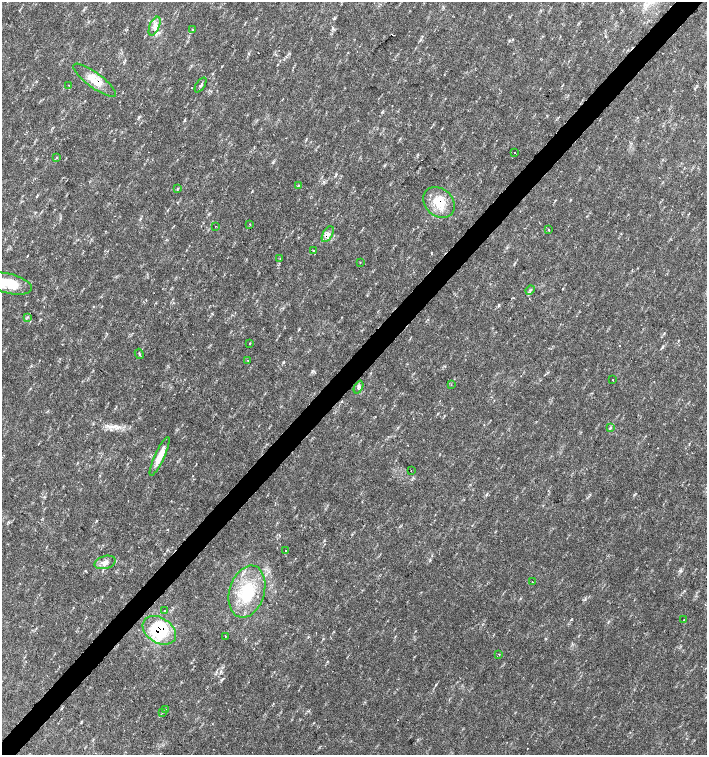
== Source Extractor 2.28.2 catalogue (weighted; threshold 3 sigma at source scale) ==
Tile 10 of 4 x 4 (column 2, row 3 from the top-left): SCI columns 1635-3043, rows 1507-3012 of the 6023 x 6029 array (HDU 1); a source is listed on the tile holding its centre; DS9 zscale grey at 2 x 2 block average (1 PNG px = mean of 2 x 2 image px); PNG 709 x 757 px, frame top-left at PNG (2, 2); each listed source drawn as its Kron ellipse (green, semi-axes under 4 px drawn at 4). Shown black and unused: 4% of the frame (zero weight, under 2 of 3 exposures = <1% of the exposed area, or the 3 px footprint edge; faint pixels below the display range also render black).
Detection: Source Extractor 2.28.2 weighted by HDU 2 'WHT'; one run over the whole footprint, this tile lists its part. Background 0.0337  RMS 0.0041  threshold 0.0184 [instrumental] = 3 sigma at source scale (4.5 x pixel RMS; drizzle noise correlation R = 1.50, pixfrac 1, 0.0396/0.0396 arcsec/px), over >= 5 px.
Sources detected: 47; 4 cosmic-ray / hot-pixel residue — neither listed nor drawn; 3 inside a brighter listed object's ellipse — not listed separately; the other 40 listed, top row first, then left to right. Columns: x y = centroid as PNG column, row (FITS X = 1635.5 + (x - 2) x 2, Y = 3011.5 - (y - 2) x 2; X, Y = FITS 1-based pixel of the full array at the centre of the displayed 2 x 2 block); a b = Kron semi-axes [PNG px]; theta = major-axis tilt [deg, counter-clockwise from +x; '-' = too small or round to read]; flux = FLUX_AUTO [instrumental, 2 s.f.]
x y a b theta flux
155 26 10 5 67 4.9
193 30 3 2 - 0.87
95 80 26 7 -36 16
69 85 2 2 - 0.46
201 85 8 2 55 1.6
515 152 2 2 - 0.56
57 157 3 2 - 0.47
298 185 4 2 - 0.7
178 188 3 2 - 0.46
439 202 17 13 -43 21
250 224 2 2 - 0.37
216 226 2 2 - 0.43
548 230 2 2 - 2.5
328 234 8 5 60 4.7
314 251 2 2 - 0.68
280 259 2 2 - 0.45
360 262 2 2 - 0.37
9 284 24 10 -13 23
530 290 5 2 - 0.94
27 317 3 2 - 0.78
249 343 2 2 - 0.41
139 354 5 2 - 0.75
248 361 2 2 - 0.85
613 380 2 2 - 1.1
451 385 2 2 - 0.46
358 387 7 3 64 1.9
611 428 3 2 - 0.82
160 456 21 5 65 12
411 471 2 2 - 1.2
285 551 4 3 - 1.5
105 562 11 6 15 5.5
532 582 2 2 - 1.4
247 592 27 17 73 44
165 611 2 2 - 1.6
684 620 2 2 - 1
159 630 18 12 -33 57
225 636 2 2 - 0.55
499 654 2 2 - 0.39
166 709 4 2 - 0.97
162 712 4 2 - 0.78
Overlapping masked pixels (flux is a lower limit): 4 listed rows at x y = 95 80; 439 202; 328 234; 159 630
Isophote crosses this tile's border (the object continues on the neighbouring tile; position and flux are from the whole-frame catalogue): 1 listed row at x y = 9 284
Diffuse or blended objects may show on this block-average render without a row.